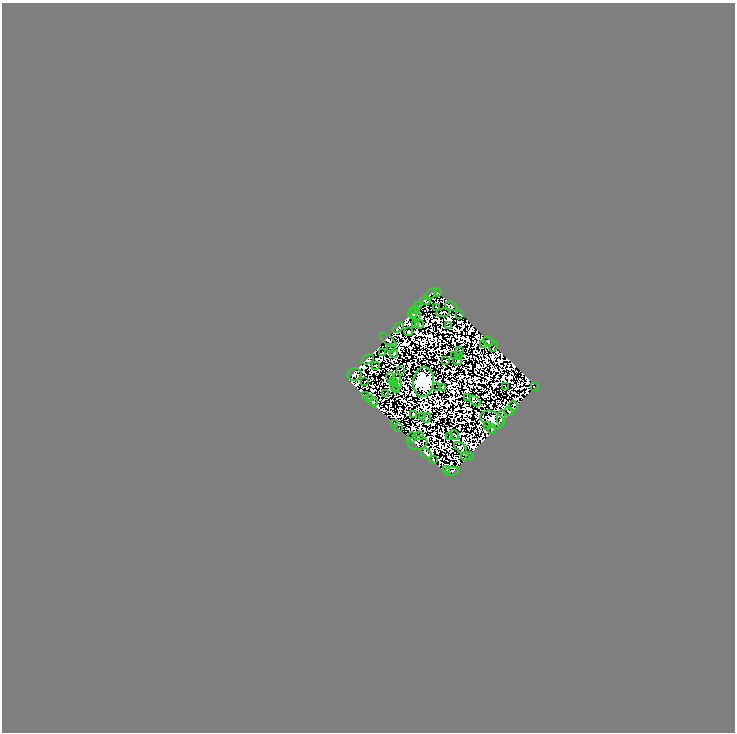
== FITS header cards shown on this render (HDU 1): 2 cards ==
NAXIS1  =                  733
NAXIS2  =                  730

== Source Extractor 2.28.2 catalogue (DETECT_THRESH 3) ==
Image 733 x 730 px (HDU 1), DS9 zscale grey, 1 PNG px = 1 image px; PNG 737 x 734 px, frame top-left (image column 1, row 730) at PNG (2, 3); each listed source drawn as its Kron ellipse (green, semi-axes under 4 px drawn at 4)
Background 0.0275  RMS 1.5e-05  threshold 4.52e-05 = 3 sigma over >= 5 px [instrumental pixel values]
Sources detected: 189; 116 with non-positive FLUX_AUTO (blend fragments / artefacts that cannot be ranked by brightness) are neither listed nor drawn; the other 73 listed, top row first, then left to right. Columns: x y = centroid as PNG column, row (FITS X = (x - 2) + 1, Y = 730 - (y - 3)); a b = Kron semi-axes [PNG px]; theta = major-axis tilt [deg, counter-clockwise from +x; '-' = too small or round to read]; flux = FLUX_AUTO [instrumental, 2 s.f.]
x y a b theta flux
437 292 3 2 - 1.7
431 294 7 3 38 8.1
425 301 5 2 - 2.4
418 306 3 2 - 0.23
451 306 6 3 -28 1.9
437 307 3 2 - 1.9
415 309 3 3 - 1.9
412 313 5 4 - 3.4
443 313 7 2 6 0.12
460 314 4 2 - 0.063
416 315 6 3 -57 3.3
419 324 5 2 - 1.3
416 325 2 2 - 1
449 325 3 2 - 0.36
398 328 6 3 40 0.15
408 332 4 4 - 1.7
388 340 10 3 -38 4.3
488 341 5 3 - 4.1
484 345 2 2 - 0.79
494 347 5 2 - 0.24
391 348 4 2 - 1.2
459 351 2 2 - 0.74
382 352 2 2 - 1
394 354 4 2 - 1.9
454 355 2 2 - 1.2
458 355 3 2 - 0.86
367 359 7 4 24 3.9
446 361 3 3 - 0.53
458 361 4 3 - 0.57
376 366 3 2 - 0.98
400 370 3 2 - 1.1
354 374 7 6 - 1.2
391 377 5 3 - 0.65
397 377 2 2 - 1.2
365 382 2 2 - 1.3
393 382 3 3 - 0.74
423 382 15 10 84 1900
399 385 3 2 - 1.2
394 386 3 2 - 1.7
437 387 2 2 - 0.29
506 387 3 2 - 0.066
534 387 3 2 - 1
443 388 3 2 - 0.64
397 390 2 2 - 1.1
386 393 2 2 - 0.89
365 395 3 2 - 0.39
467 397 2 2 - 0.78
369 398 4 3 - 0.53
475 401 6 4 -38 0.64
373 402 4 3 - 4.6
513 406 5 3 - 4.3
509 412 4 2 - 2.9
413 414 3 3 - 1.6
422 417 3 2 - 1.8
426 418 5 3 - 1.3
501 418 8 3 86 2.2
492 420 12 8 -22 26
394 423 2 2 - 0.24
488 425 3 2 - 0.48
399 428 3 2 - 1.7
492 429 5 2 - 1.2
455 435 5 2 - 0.82
418 436 6 3 6 0.67
450 437 2 2 - 1.5
411 438 5 2 - 0.99
417 443 10 7 7 1.1
461 448 7 4 -40 0.32
426 453 7 3 -45 6
469 455 3 2 - 0.23
465 457 4 2 - 1.1
433 460 3 2 - 1.1
446 469 3 2 - 0.51
451 471 7 2 10 5.4
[116 non-positive-flux detections neither listed nor drawn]